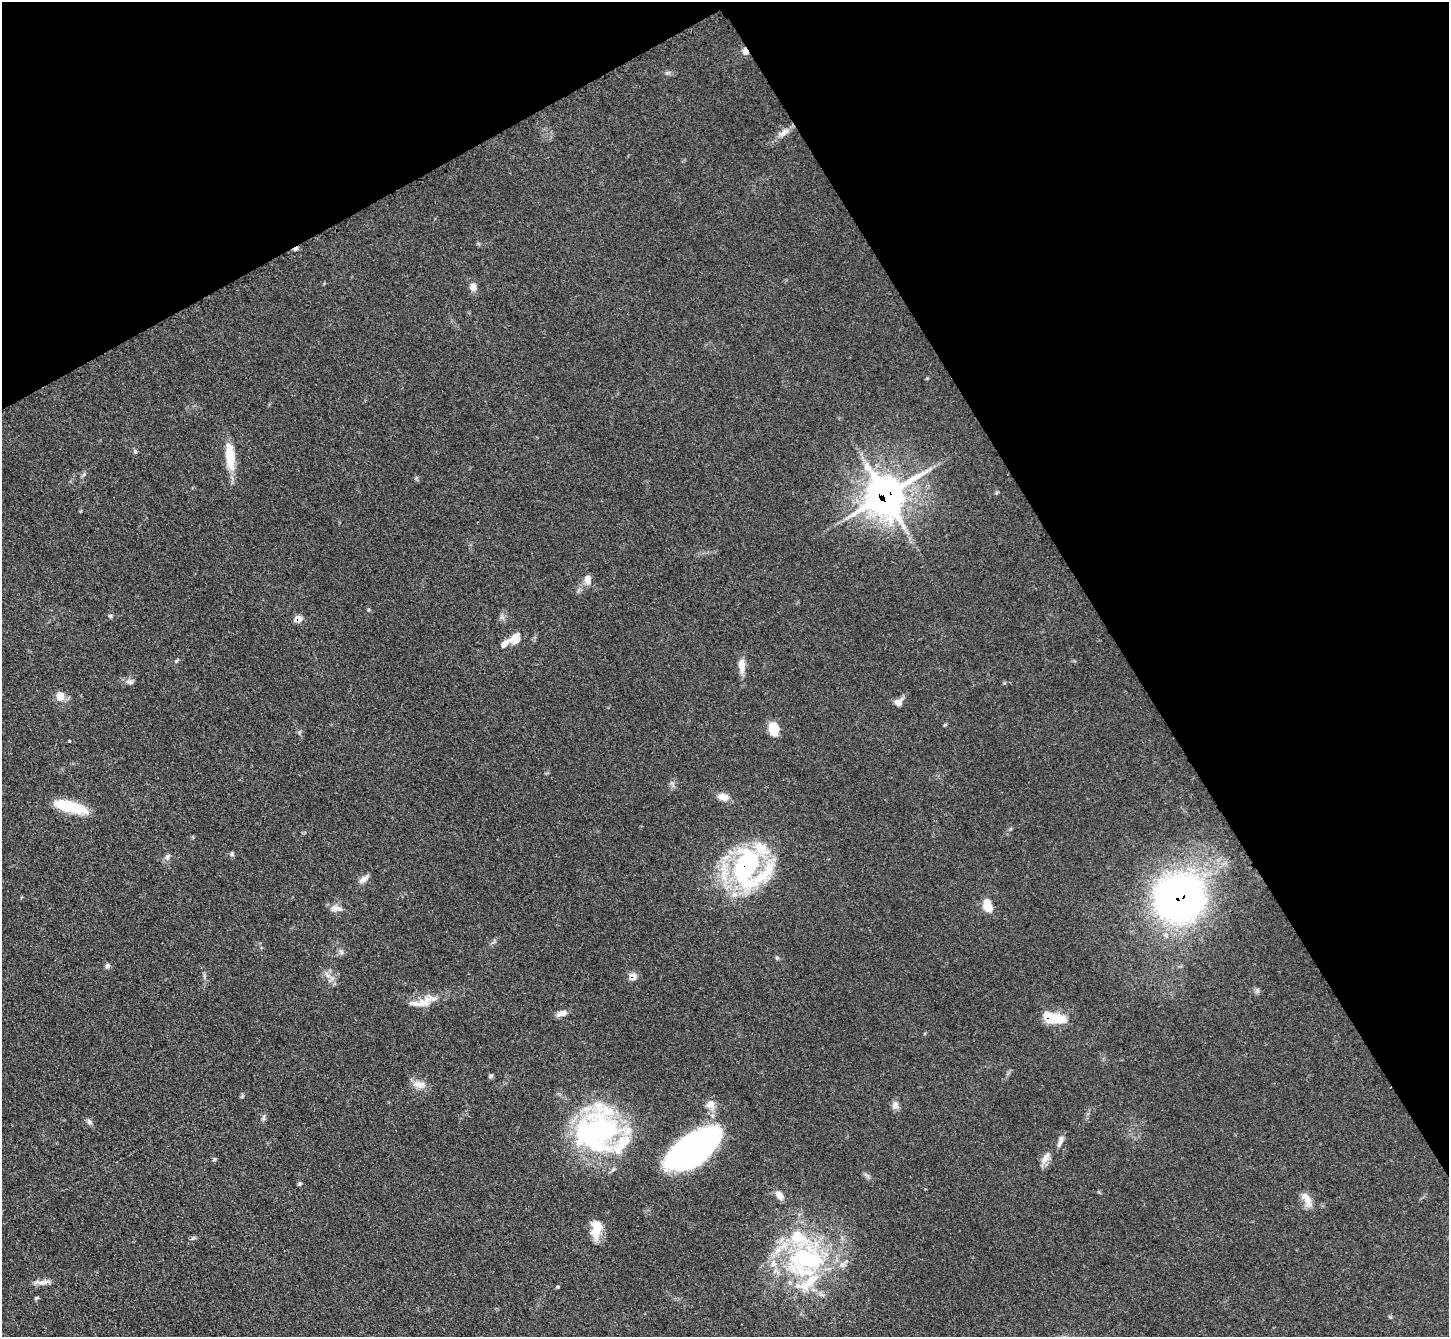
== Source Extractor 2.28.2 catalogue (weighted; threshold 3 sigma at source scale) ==
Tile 3 of 4 x 4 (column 3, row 1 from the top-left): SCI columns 2911-4357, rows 4312-5646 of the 5823 x 5815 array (HDU 1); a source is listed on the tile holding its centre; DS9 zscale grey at full resolution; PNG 1451 x 1339 px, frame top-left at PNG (2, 2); no overlay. Shown black and unused: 30% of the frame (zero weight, under 3 of 4 exposures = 2% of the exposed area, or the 3 px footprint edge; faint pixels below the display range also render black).
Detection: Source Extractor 2.28.2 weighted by HDU 2 'WHT'; one run over the whole footprint, this tile lists its part. Background 0.0654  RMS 0.0057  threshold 0.0258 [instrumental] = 3 sigma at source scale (4.5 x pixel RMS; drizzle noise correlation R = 1.50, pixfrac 1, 0.05/0.05 arcsec/px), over >= 5 px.
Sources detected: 62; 3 inside a brighter object's white glare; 1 cosmic-ray / hot-pixel residue — not listed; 8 inside a brighter listed object's ellipse — not listed separately; the other 50 listed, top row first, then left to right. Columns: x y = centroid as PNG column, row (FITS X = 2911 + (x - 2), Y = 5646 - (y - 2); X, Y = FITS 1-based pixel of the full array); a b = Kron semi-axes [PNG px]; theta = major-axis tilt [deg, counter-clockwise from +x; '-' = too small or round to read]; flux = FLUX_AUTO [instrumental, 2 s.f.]
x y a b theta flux
745 51 9 6 -60 2.8
784 132 15 8 39 4.2
473 287 10 8 -87 3.1
230 456 33 11 -84 14
885 496 13 12 - 1300
587 579 11 8 -87 3.9
110 616 6 3 18 0.76
298 619 6 6 - 6.2
515 639 15 10 41 7
742 665 16 7 -86 6.1
130 682 9 5 6 1.8
60 696 11 9 -72 5.1
899 702 11 9 43 3.2
774 729 14 9 -76 12
723 797 14 9 -16 4.6
70 807 36 11 -15 25
232 854 6 5 - 1
167 857 9 6 52 1.8
746 866 45 26 77 96
364 879 15 6 34 3
1179 898 30 28 14 350
987 906 15 9 -70 8
336 908 16 8 4 3.7
342 952 7 4 -89 1.2
777 958 6 4 1 0.82
107 966 7 6 - 1.4
327 975 10 5 -27 2.5
633 976 7 6 - 5.6
1257 991 6 6 - 1.2
424 1002 29 12 31 8.3
561 1013 13 6 20 3.4
1055 1019 21 10 5 15
490 1076 7 4 31 0.85
419 1084 18 10 -11 5.1
710 1104 13 10 -4 4.4
895 1105 10 10 - 2.6
89 1122 8 6 -50 1.5
600 1130 61 55 -63 100
1060 1141 14 6 67 2.7
693 1149 55 27 36 150
1045 1158 17 8 56 4.2
299 1183 6 4 18 0.77
779 1195 12 7 -58 3.1
1307 1199 22 8 -61 5.5
596 1229 23 12 87 11
193 1238 7 4 36 0.96
806 1259 58 37 5 89
42 1282 22 6 3 3.8
558 1287 5 4 - 0.68
36 1298 6 4 27 0.83
Overlapping masked pixels (flux is a lower limit): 7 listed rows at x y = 745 51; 885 496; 298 619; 746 866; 1179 898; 633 976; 1055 1019
Unlisted compact peaks at least as high as the median listed source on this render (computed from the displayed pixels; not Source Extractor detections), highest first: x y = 135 451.